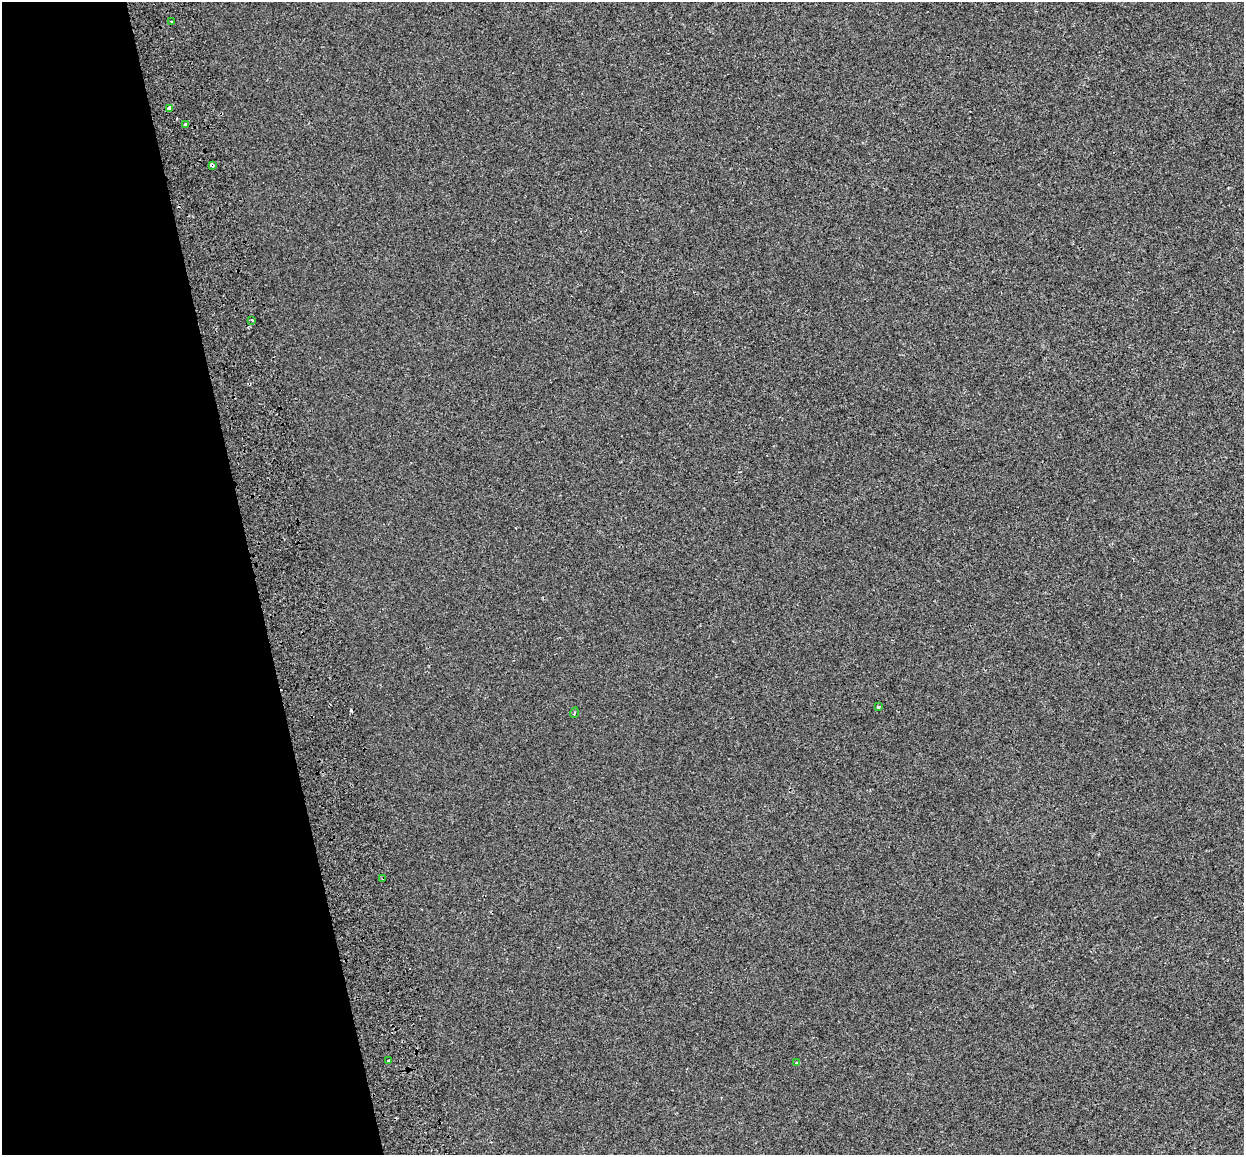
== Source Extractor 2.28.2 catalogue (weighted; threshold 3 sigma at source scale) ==
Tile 5 of 4 x 4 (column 1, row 2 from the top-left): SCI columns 86-1327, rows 2480-3632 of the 5138 x 4912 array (HDU 1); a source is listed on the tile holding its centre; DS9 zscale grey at full resolution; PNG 1246 x 1157 px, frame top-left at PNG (2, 2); each listed source drawn as its Kron ellipse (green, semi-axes under 4 px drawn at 4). Shown black and unused: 20% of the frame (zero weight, under 2 of 3 exposures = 7% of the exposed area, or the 3 px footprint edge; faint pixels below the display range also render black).
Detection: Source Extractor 2.28.2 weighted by HDU 2 'WHT'; one run over the whole footprint, this tile lists its part. Background -5.73e-04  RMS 0.0045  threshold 0.0204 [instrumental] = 3 sigma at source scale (4.5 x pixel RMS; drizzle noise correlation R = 1.50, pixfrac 1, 0.0396/0.0396 arcsec/px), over >= 5 px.
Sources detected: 11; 1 cosmic-ray / hot-pixel residue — neither listed nor drawn; the other 10 listed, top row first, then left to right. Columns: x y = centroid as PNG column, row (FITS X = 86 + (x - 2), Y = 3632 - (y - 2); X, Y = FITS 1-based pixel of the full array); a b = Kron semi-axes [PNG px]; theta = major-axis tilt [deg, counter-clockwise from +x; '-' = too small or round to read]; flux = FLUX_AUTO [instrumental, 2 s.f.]
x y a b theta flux
172 22 3 3 - 0.68
169 108 4 3 - 4.6
186 125 3 3 - 1.6
212 165 4 3 - 1.2
252 320 3 2 - 0.47
878 707 3 3 - 1.6
574 713 5 3 - 0.45
383 878 3 2 - 0.55
389 1061 3 3 - 4.2
797 1063 3 3 - 2.6
Overlapping masked pixels (flux is a lower limit): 3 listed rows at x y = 169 108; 212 165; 383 878